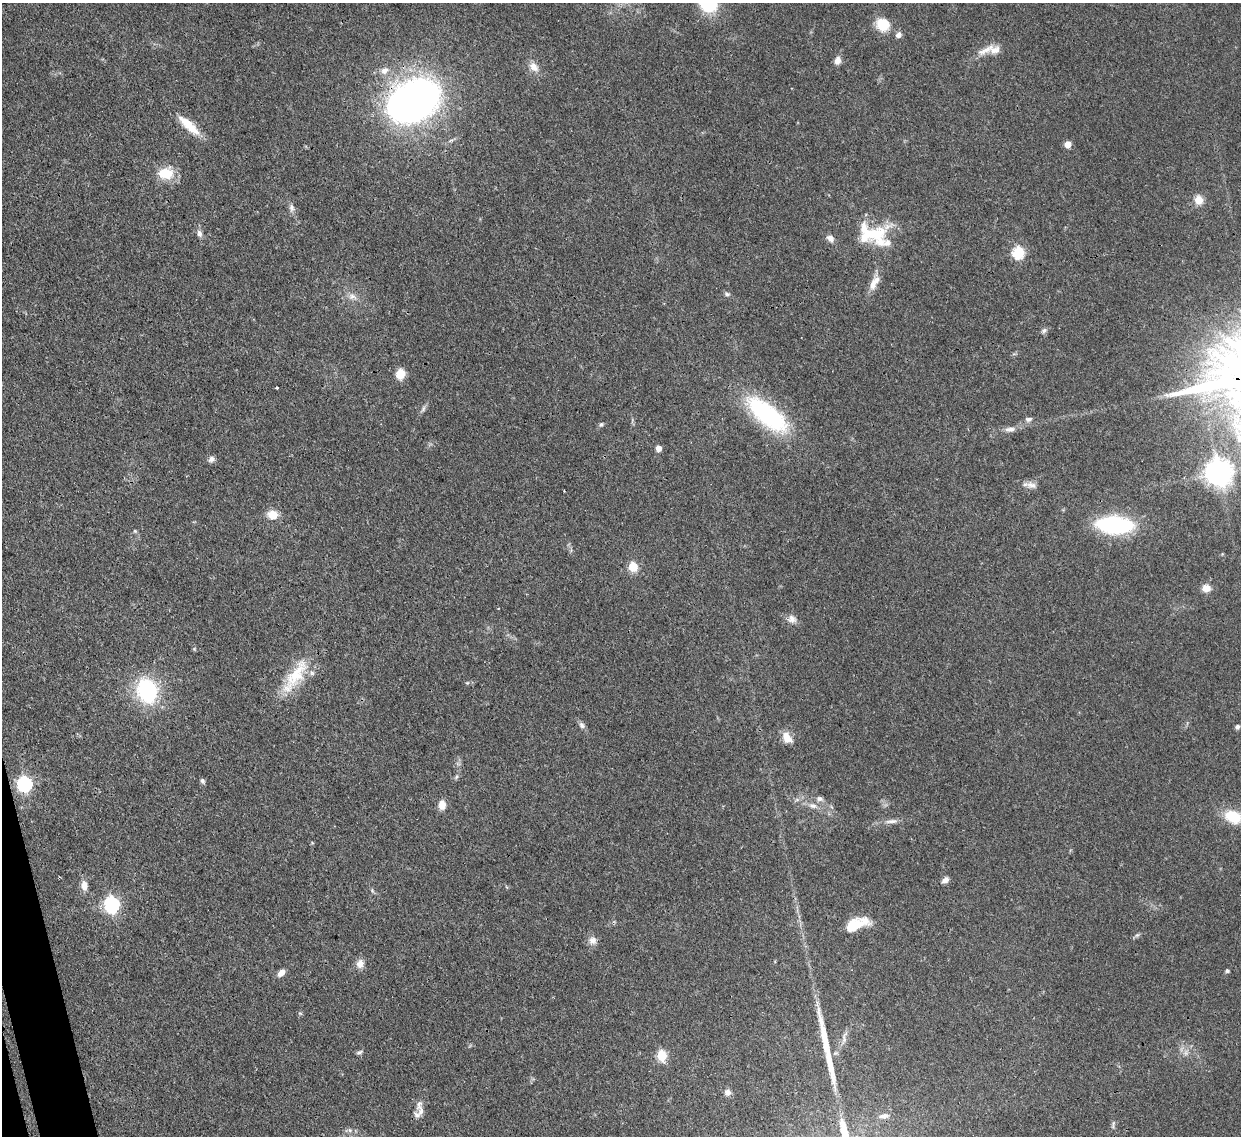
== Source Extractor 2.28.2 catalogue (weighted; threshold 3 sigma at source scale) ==
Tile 7 of 4 x 4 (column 3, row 2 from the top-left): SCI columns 2553-3791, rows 2487-3620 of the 5102 x 5088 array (HDU 1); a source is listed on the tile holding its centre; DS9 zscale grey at full resolution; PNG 1243 x 1138 px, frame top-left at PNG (2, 3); no overlay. Shown black and unused: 1% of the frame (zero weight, under 3 of 4 exposures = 9% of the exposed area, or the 3 px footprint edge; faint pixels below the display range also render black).
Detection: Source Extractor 2.28.2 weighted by HDU 2 'WHT'; one run over the whole footprint, this tile lists its part. Background 0.115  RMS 0.0049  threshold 0.022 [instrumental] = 3 sigma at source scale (4.5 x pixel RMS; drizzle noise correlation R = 1.50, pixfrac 1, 0.05/0.05 arcsec/px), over >= 5 px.
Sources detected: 74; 1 too faint to see at this stretch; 1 long thin detection or spike segment (spike, bleed or trail) — not listed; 5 inside a brighter listed object's ellipse — not listed separately; the other 67 listed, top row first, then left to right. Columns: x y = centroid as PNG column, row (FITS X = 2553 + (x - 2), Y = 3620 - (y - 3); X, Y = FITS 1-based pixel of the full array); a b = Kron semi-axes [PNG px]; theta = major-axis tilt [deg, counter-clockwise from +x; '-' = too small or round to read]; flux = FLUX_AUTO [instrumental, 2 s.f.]
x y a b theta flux
883 24 14 12 -25 12
899 35 7 6 - 2.2
985 50 27 8 25 5.2
837 60 10 7 76 2.8
534 67 15 9 -45 4.3
384 70 10 9 - 3.3
413 101 54 39 26 210
189 125 33 10 -43 11
1068 144 5 5 - 5.8
166 173 18 14 -1 12
1199 200 7 7 - 7.6
292 207 9 7 -67 1.8
199 233 10 7 -77 1.9
875 234 46 24 -31 26
830 238 10 7 -45 2.6
1018 252 6 6 - 44
873 284 18 9 81 4.8
727 294 7 5 -21 1.1
352 296 12 8 -18 3.1
1044 330 8 5 38 1.3
400 374 10 8 79 7.2
276 388 3 3 - 1.7
423 409 9 5 71 1.3
767 414 55 21 -39 57
1028 419 9 6 7 1.6
601 425 6 5 - 0.84
1010 429 15 7 2 2.8
658 448 5 4 - 4
211 459 8 7 - 1.9
1219 472 9 8 - 540
1031 485 17 8 -13 2.9
272 515 9 9 - 7.6
1115 525 24 11 -3 84
135 531 5 4 - 0.61
633 567 5 5 - 21
1206 588 10 8 -1 4.1
792 619 12 10 -43 3
296 674 49 18 56 21
467 683 6 3 18 0.61
147 691 23 18 -71 47
582 725 10 7 -56 1.6
1237 727 5 5 - 1.3
787 738 14 9 -62 5.4
456 777 6 4 71 0.78
202 781 6 5 - 1.2
24 784 7 6 - 110
820 799 8 7 - 1.6
442 805 12 8 -87 3.8
813 806 12 7 -19 2.9
1233 817 17 12 -21 16
892 821 18 5 6 2.8
945 880 9 6 33 2.2
84 885 10 7 -83 4.1
112 904 7 6 - 120
855 925 26 11 24 15
1137 935 8 5 44 0.94
593 940 11 10 - 3
360 964 11 9 72 3.4
1227 971 5 4 - 0.89
281 973 10 6 44 2.9
300 1013 6 3 -19 0.59
844 1038 20 6 78 3
359 1052 7 4 19 1
662 1056 6 5 - 30
728 1092 7 7 - 2.6
419 1105 16 8 81 3
884 1116 13 6 9 2.3
Overlapping masked pixels (flux is a lower limit): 1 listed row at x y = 413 101
Isophote crosses this tile's border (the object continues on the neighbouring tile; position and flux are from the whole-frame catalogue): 1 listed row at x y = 1233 817